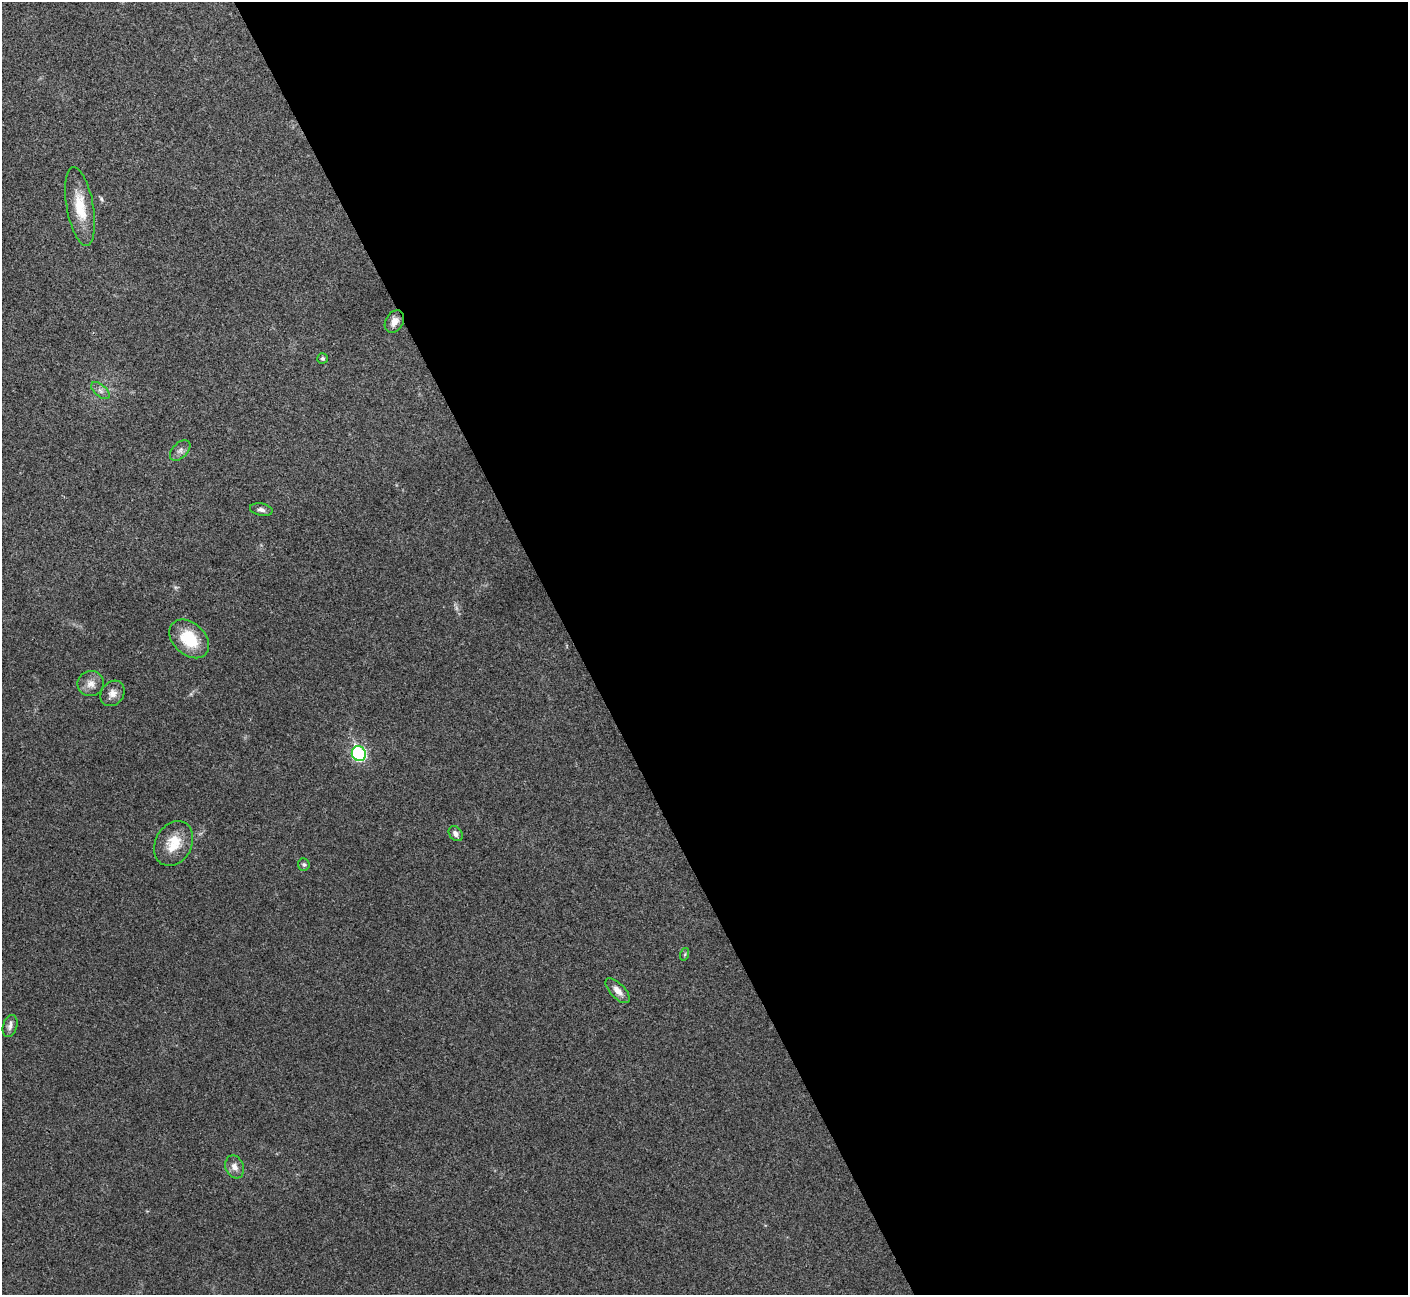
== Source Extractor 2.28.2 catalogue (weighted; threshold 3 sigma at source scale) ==
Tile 8 of 4 x 4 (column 4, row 2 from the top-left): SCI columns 4219-5624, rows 2744-4036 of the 5630 x 5618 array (HDU 1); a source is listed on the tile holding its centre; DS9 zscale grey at full resolution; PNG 1410 x 1297 px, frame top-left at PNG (2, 2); each listed source drawn as its Kron ellipse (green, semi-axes under 4 px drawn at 4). Shown black and unused: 59% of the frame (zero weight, under 3 of 4 exposures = <1% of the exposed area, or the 3 px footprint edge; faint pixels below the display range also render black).
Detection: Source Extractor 2.28.2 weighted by HDU 2 'WHT'; one run over the whole footprint, this tile lists its part. Background 0.0222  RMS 0.004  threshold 0.018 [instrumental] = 3 sigma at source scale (4.5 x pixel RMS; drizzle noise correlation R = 1.50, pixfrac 1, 0.05/0.05 arcsec/px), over >= 5 px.
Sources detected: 18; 1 too faint to see at this stretch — neither listed nor drawn; the other 17 listed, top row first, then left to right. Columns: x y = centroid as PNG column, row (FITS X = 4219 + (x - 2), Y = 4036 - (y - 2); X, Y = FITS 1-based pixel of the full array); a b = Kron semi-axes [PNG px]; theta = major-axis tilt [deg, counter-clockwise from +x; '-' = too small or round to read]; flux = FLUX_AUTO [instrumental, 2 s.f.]
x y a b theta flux
80 206 40 13 -80 12
394 321 12 8 59 3.2
322 358 5 5 - 0.65
100 391 11 5 -41 1.6
180 450 12 7 46 1.8
261 510 11 6 -11 1.4
189 639 22 16 -43 15
91 684 13 12 - 3.3
112 693 14 11 52 3
359 754 8 7 - 55
456 834 8 6 -54 1.5
174 844 24 18 61 9.4
304 864 6 5 - 0.73
685 954 6 4 72 0.56
618 991 16 7 -46 3.3
10 1026 11 7 73 1.7
235 1167 12 9 -69 2.6